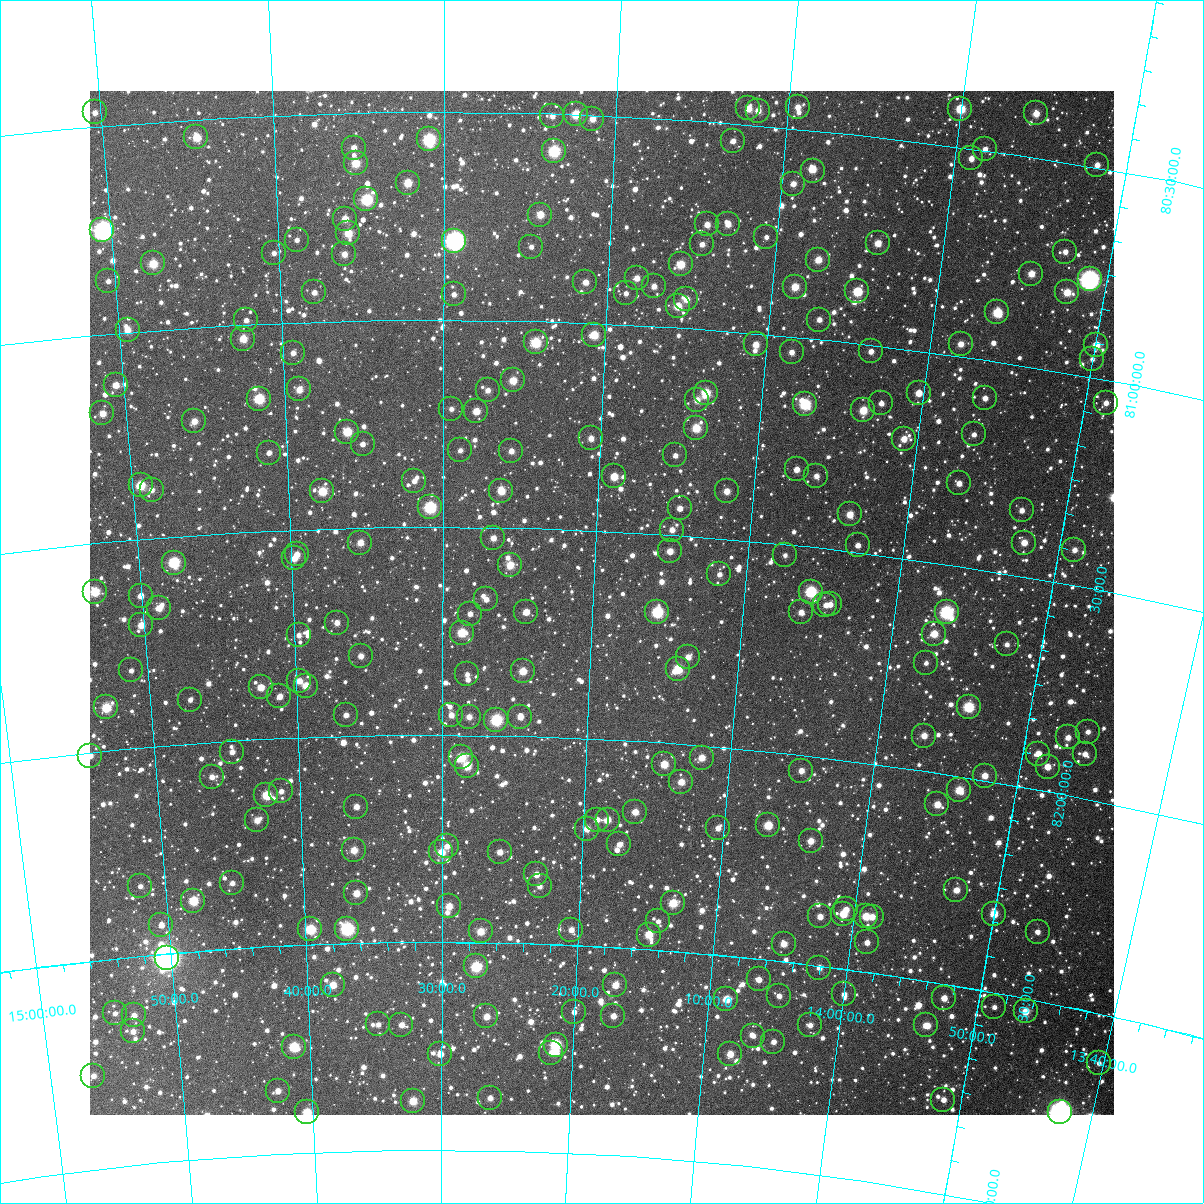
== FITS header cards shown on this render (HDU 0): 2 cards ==
NAXIS1  =                 1024
NAXIS2  =                 1024

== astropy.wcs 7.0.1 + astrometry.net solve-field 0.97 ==
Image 1024 x 1024 px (HDU 0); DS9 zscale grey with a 90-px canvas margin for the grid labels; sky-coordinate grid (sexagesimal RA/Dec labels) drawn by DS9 from the SOLVED WCS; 255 Tycho-2 reference stars matched to detected sources circled (green)
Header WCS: RA---TAN-SIP/DEC--TAN-SIP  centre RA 14:19:26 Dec +81:40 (214.86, +81.67 deg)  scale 8.67 arcsec/px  FOV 148.1' x 148.0'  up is +177 deg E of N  parity flipped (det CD > 0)
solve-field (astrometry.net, Tycho-2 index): VERIFIED the header's WCS against the Tycho-2 star catalogue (verified at 6 index scales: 18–255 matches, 0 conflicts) and refined it, rather than solving blind
Solved WCS: RA---TAN-SIP/DEC--TAN-SIP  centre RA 14:19:26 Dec +81:40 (214.86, +81.67 deg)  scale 8.67 arcsec/px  FOV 148.1' x 148.1'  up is +177 deg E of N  parity flipped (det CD > 0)
The solver's refit moves the header's centre by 0.23 arcsec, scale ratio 1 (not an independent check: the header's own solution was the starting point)
Tycho-2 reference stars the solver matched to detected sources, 255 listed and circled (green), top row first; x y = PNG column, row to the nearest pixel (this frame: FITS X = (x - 90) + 1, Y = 1024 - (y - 91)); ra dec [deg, ICRS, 3 dp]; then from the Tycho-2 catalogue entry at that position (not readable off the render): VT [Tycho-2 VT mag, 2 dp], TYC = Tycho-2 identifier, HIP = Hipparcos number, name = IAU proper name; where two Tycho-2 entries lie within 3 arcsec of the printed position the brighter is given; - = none
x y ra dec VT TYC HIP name
798 107 212.362 +80.448 11.48 4564-710-1 - -
748 108 213.073 +80.462 11.00 4564-154-1 - -
960 109 210.013 +80.408 9.59 4564-584-1 - -
758 111 212.931 +80.465 11.19 4564-254-1 - -
95 112 222.584 +80.467 11.85 4565-97-1 - -
1036 113 208.923 +80.394 10.71 4564-100-1 - -
576 114 215.575 +80.500 9.81 4565-1161-1 - -
552 116 215.917 +80.506 11.70 4565-1212-1 - -
592 119 215.334 +80.508 11.11 4565-1467-1 - -
196 137 221.133 +80.544 10.36 4565-1492-1 - -
429 139 217.723 +80.566 8.72 4565-1520-1 - -
733 141 213.259 +80.542 11.95 4564-300-1 - -
354 148 218.828 +80.584 11.56 4565-1092-1 - -
985 149 209.581 +80.496 11.62 4564-542-1 - -
554 151 215.881 +80.589 8.95 4565-1086-1 - -
971 158 209.762 +80.524 11.77 4564-78-1 - -
356 163 218.807 +80.621 10.09 4565-1141-1 - -
1097 165 207.930 +80.493 11.34 4564-546-1 - -
813 171 212.054 +80.597 10.48 4564-680-1 69064 -
408 183 218.038 +80.670 10.14 4565-1075-1 - -
793 184 212.320 +80.633 11.47 4564-182-1 - -
366 199 218.657 +80.709 9.05 4565-1001-1 - -
540 215 216.054 +80.743 10.73 4565-1362-1 - -
345 219 218.981 +80.755 11.01 4565-1099-1 - -
707 224 213.549 +80.748 11.16 4565-1146-1 - -
728 224 213.240 +80.743 11.35 4564-236-1 - -
102 230 222.623 +80.750 7.19 4565-1109-1 72581 -
348 233 218.938 +80.790 10.16 4565-721-1 - -
766 237 212.653 +80.767 11.91 4564-848-1 - -
297 240 219.714 +80.803 12.26 4565-818-1 - -
454 241 217.343 +80.810 6.97 4565-800-1 70857 -
878 243 210.976 +80.754 10.71 4564-706-1 - -
702 244 213.608 +80.796 11.70 4565-1333-1 - -
531 247 216.180 +80.821 12.37 4565-905-1 - -
1065 252 208.182 +80.712 11.67 4564-474-1 - -
274 253 220.072 +80.831 12.32 4565-1398-1 - -
344 254 219.002 +80.840 11.44 4565-1309-1 - -
818 260 211.842 +80.809 10.79 4564-352-1 - -
153 263 221.902 +80.840 10.17 4565-1003-1 - -
681 264 213.909 +80.848 10.12 4565-1051-1 - -
1031 274 208.629 +80.777 10.76 4564-206-1 - -
637 278 214.562 +80.887 11.34 4565-1170-1 - -
1090 279 207.752 +80.768 6.78 4564-588-1 67592 -
108 281 222.600 +80.874 12.07 4565-1530-1 - -
585 282 215.339 +80.903 11.44 4565-1259-1 - -
654 286 214.292 +80.904 11.54 4565-1404-1 - -
795 287 212.152 +80.879 10.49 4564-224-1 - -
857 291 211.199 +80.876 9.85 4564-476-1 - -
314 292 219.477 +80.930 12.11 4565-1089-1 - -
1067 292 208.053 +80.808 10.51 4564-106-1 - -
626 293 214.716 +80.925 11.86 4565-1100-1 - -
454 294 217.345 +80.939 12.00 4565-1065-1 - -
686 299 213.791 +80.930 10.96 4565-829-1 - -
678 306 213.913 +80.948 10.37 4565-1210-1 - -
997 312 209.049 +80.882 9.66 4564-98-1 - -
246 320 220.538 +80.989 12.06 4565-1514-1 - -
819 320 211.735 +80.954 11.67 4564-246-1 - -
128 330 222.369 +80.995 10.69 4565-1375-1 - -
594 335 215.172 +81.029 10.07 4565-987-1 - -
243 339 220.599 +81.034 10.40 4565-1087-1 - -
536 342 216.071 +81.051 9.52 4565-1179-1 - -
756 344 212.668 +81.027 11.08 4564-1130-1 - -
961 344 209.535 +80.970 11.18 4564-1243-1 - -
1096 345 207.481 +80.921 10.53 4564-494-1 - -
871 351 210.893 +81.015 11.64 4564-1186-1 - -
792 352 212.108 +81.037 11.47 4564-1106-1 - -
293 353 219.834 +81.074 11.57 4565-853-1 - -
1092 359 207.506 +80.956 12.21 4564-464-1 - -
513 380 216.411 +81.145 10.36 4565-1010-1 - -
116 385 222.621 +81.125 11.04 4565-550-1 - -
299 389 219.763 +81.163 10.86 4565-595-1 - -
488 390 216.804 +81.170 11.80 4565-1349-1 - -
706 393 213.385 +81.153 9.68 4565-1477-1 - -
919 393 210.076 +81.101 11.20 4564-1159-1 - -
985 398 209.043 +81.091 11.65 4564-1080-1 - -
259 399 220.397 +81.180 9.31 4565-892-1 - -
697 400 213.514 +81.171 11.03 4565-474-1 - -
881 403 210.635 +81.137 11.59 4564-1188-1 - -
1106 403 207.179 +81.054 11.80 4564-1102-1 - -
805 404 211.818 +81.159 9.10 4564-1183-1 - -
451 409 217.373 +81.215 12.09 4565-1131-1 - -
863 410 210.900 +81.159 10.23 4564-1095-1 - -
476 411 216.979 +81.220 10.74 4565-1018-1 - -
102 413 222.868 +81.190 10.78 4565-1454-1 - -
194 421 221.434 +81.226 11.02 4565-846-1 - -
696 428 213.497 +81.239 10.17 4565-869-1 - -
347 432 219.023 +81.267 9.82 4565-939-1 - -
974 434 209.131 +81.181 12.30 4564-965-1 - -
591 438 215.153 +81.278 11.24 4565-1416-1 - -
904 439 210.219 +81.214 11.05 4564-972-1 - -
363 444 218.785 +81.298 11.91 4565-1406-1 - -
460 450 217.229 +81.315 12.16 4565-716-1 - -
511 451 216.413 +81.315 11.46 4565-1486-1 - -
269 453 220.283 +81.312 11.77 4565-1453-1 - -
675 455 213.798 +81.308 11.64 4565-854-1 - -
797 469 211.849 +81.317 11.55 4564-803-1 - -
614 476 214.753 +81.367 10.42 4565-613-1 - -
816 476 211.522 +81.328 11.72 4564-569-1 - -
414 481 217.965 +81.389 11.63 4565-806-1 - -
959 483 209.250 +81.303 11.56 4564-939-1 - -
141 485 222.363 +81.371 9.72 4565-888-1 - -
152 490 222.193 +81.384 11.75 4565-861-1 - -
322 491 219.451 +81.410 9.98 4565-580-1 - -
501 491 216.560 +81.411 10.54 4565-1081-1 - -
727 491 212.932 +81.385 11.00 4564-984-1 - -
430 507 217.713 +81.452 8.76 4565-1012-1 70959 -
680 508 213.666 +81.435 11.57 4565-661-1 - -
1022 510 208.196 +81.344 11.75 4564-1178-1 - -
850 514 210.922 +81.411 10.69 4564-915-1 - -
672 530 213.770 +81.487 11.42 4565-784-1 - -
493 538 216.674 +81.525 11.39 4565-1329-1 - -
360 543 218.853 +81.536 11.17 4565-717-1 - -
1024 543 208.071 +81.420 11.01 4564-543-1 - -
858 545 210.735 +81.483 11.66 4564-1113-1 - -
1074 550 207.251 +81.416 11.44 4564-673-1 - -
670 551 213.785 +81.539 11.10 4565-427-1 - -
297 554 219.899 +81.559 11.31 4565-1044-1 - -
785 555 211.896 +81.526 12.48 4564-585-1 - -
294 558 219.946 +81.569 11.38 4565-455-1 - -
174 563 221.921 +81.562 9.02 4565-810-1 - -
510 565 216.391 +81.589 10.34 4565-1470-1 - -
719 574 212.940 +81.585 11.92 4564-447-1 - -
95 592 223.260 +81.616 9.77 4565-771-1 72818 -
811 592 211.411 +81.607 9.01 4564-235-1 68832 -
141 596 222.508 +81.636 11.53 4565-591-1 - -
486 599 216.777 +81.673 12.23 4565-673-1 - -
830 604 211.074 +81.632 11.31 4564-1031-1 - -
825 605 211.148 +81.635 11.63 4564-935-1 - -
159 608 222.226 +81.669 10.84 4565-1438-1 - -
526 612 216.104 +81.702 11.24 4565-1319-1 - -
657 612 213.917 +81.687 9.02 4565-1312-1 - -
801 612 211.537 +81.658 11.37 4564-441-1 - -
947 612 209.145 +81.614 8.61 4564-529-1 68104 -
470 614 217.045 +81.708 11.60 4565-648-1 - -
337 623 219.270 +81.727 11.55 4565-292-1 - -
141 625 222.544 +81.706 10.94 4565-1326-1 - -
462 633 217.181 +81.754 9.94 4565-794-1 - -
934 634 209.299 +81.670 10.41 4564-627-1 - -
299 635 219.920 +81.754 11.70 4565-421-1 - -
1007 644 208.078 +81.668 12.23 4564-621-1 - -
361 656 218.884 +81.809 11.62 4565-645-1 - -
688 657 213.357 +81.790 11.42 4565-884-1 - -
926 663 209.362 +81.742 12.46 4564-349-1 - -
678 669 213.508 +81.821 9.80 4565-377-1 - -
131 670 222.777 +81.813 12.05 4565-418-1 - -
523 671 216.137 +81.844 10.49 4565-652-1 - -
467 674 217.081 +81.854 11.99 4565-1531-1 - -
299 681 219.939 +81.864 11.02 4565-919-1 - -
306 686 219.833 +81.876 10.67 4565-567-1 - -
261 687 220.597 +81.876 10.84 4565-1096-1 - -
279 696 220.287 +81.900 11.46 4565-1513-1 - -
190 700 221.817 +81.895 12.27 4565-1501-1 - -
106 707 223.257 +81.896 9.76 4565-1175-1 72817 -
969 707 208.540 +81.832 9.27 4564-143-1 - -
346 715 219.160 +81.950 11.94 4565-690-1 - -
451 715 217.345 +81.953 11.46 4565-1034-1 - -
469 717 217.042 +81.957 11.51 4565-273-1 - -
520 717 216.156 +81.955 11.53 4565-909-1 - -
496 720 216.572 +81.963 9.04 4565-436-1 - -
1088 732 206.475 +81.841 12.11 4564-583-1 - -
924 736 209.216 +81.916 11.05 4564-1172-1 - -
1068 737 206.789 +81.863 11.42 4564-257-1 - -
232 752 221.152 +82.027 11.92 4565-291-1 - -
1038 754 207.235 +81.915 11.18 4564-1205-1 - -
1085 754 206.451 +81.895 11.54 4564-1206-1 - -
90 756 223.607 +82.008 11.71 4565-288-1 - -
461 757 217.167 +82.054 9.85 4565-1032-1 - -
702 758 212.987 +82.030 10.94 4564-1059-1 - -
664 764 213.627 +82.053 10.47 4565-925-1 - -
467 766 217.073 +82.075 10.04 4565-510-1 - -
1048 767 207.039 +81.942 10.99 4564-79-1 - -
801 771 211.239 +82.038 11.74 4564-35-1 - -
985 776 208.078 +81.989 11.17 4564-289-1 - -
212 777 221.531 +82.084 11.63 4565-488-1 - -
681 782 213.309 +82.092 10.90 4564-1057-1 - -
959 790 208.473 +82.033 10.16 4564-763-1 - -
281 791 220.331 +82.128 11.98 4565-392-1 - -
266 795 220.595 +82.136 9.79 4565-306-1 - -
937 804 208.812 +82.076 10.86 4564-225-1 - -
356 807 219.015 +82.171 11.54 4565-322-1 - -
635 812 214.084 +82.171 11.10 4565-937-1 - -
257 820 220.784 +82.195 11.20 4565-314-1 - -
597 820 214.756 +82.195 11.55 4565-417-1 - -
608 820 214.553 +82.194 11.14 4565-656-1 - -
768 825 211.717 +82.177 10.10 4564-631-1 - -
718 828 212.598 +82.196 11.60 4564-395-1 - -
587 829 214.922 +82.218 10.97 4565-454-1 - -
811 841 210.938 +82.204 11.05 4564-747-1 - -
619 844 214.329 +82.251 11.89 4565-1128-1 - -
447 846 217.412 +82.269 11.83 4565-674-1 - -
354 850 219.080 +82.276 10.77 4565-1080-1 - -
441 852 217.511 +82.284 11.02 4565-732-1 - -
500 852 216.464 +82.281 11.08 4565-367-1 - -
536 874 215.793 +82.333 11.45 4565-1455-1 - -
232 883 221.292 +82.342 11.73 4565-1168-1 - -
140 886 222.955 +82.333 12.45 4565-841-1 - -
540 886 215.729 +82.362 11.64 4565-747-1 - -
956 890 208.242 +82.272 10.98 4564-153-1 - -
356 893 219.051 +82.380 10.68 4565-545-1 - -
193 901 222.016 +82.378 9.79 4565-718-1 - -
673 903 213.290 +82.384 10.02 4564-841-1 - -
449 906 217.368 +82.413 10.78 4565-498-1 - -
846 909 210.156 +82.357 11.70 4564-623-1 - -
843 914 210.196 +82.368 10.92 4564-1135-1 - -
994 914 207.507 +82.313 10.29 4564-279-1 - -
820 916 210.608 +82.382 11.21 4564-139-1 - -
866 916 209.785 +82.367 10.38 4564-87-1 - -
872 917 209.672 +82.366 11.16 4564-459-1 - -
658 921 213.537 +82.431 12.48 4565-1444-1 - -
161 925 222.633 +82.431 11.71 4565-1420-1 - -
310 929 219.912 +82.463 9.36 4565-535-1 - -
347 929 219.236 +82.466 8.42 4565-559-1 - -
571 930 215.120 +82.463 12.00 4565-1007-1 - -
481 931 216.784 +82.474 10.42 4565-451-1 - -
1038 932 206.667 +82.337 11.84 4564-1213-1 - -
649 935 213.698 +82.464 10.41 4565-847-1 - -
867 942 209.698 +82.429 11.53 4564-295-1 - -
784 944 211.209 +82.457 11.11 4564-701-1 - -
167 958 222.585 +82.512 5.71 4634-2068-1 72573 -
476 966 216.860 +82.558 9.34 4634-1956-1 - -
819 968 210.506 +82.504 11.52 4634-1263-1 - -
759 979 211.599 +82.549 11.48 4634-1406-1 - -
333 985 219.534 +82.599 10.63 4634-1590-1 - -
615 985 214.250 +82.591 10.67 4634-1549-1 - -
844 994 209.991 +82.561 11.97 4633-900-1 - -
779 996 211.183 +82.583 12.22 4634-1441-1 - -
944 998 208.142 +82.533 11.39 4633-1114-1 - -
726 999 212.163 +82.604 10.53 4634-1887-1 - -
994 1007 207.195 +82.534 11.68 4633-953-1 - -
1026 1011 206.612 +82.530 10.63 4633-945-1 67215 -
574 1012 214.999 +82.661 12.38 4634-1890-1 - -
115 1013 223.642 +82.632 12.23 4634-1758-1 - -
134 1015 223.294 +82.641 11.79 4634-1857-1 - -
486 1016 216.649 +82.678 11.16 4634-1870-1 - -
613 1016 214.252 +82.666 11.44 4634-1327-1 - -
378 1024 218.699 +82.697 12.29 4634-1638-1 - -
401 1025 218.256 +82.699 11.45 4634-1908-1 - -
810 1025 210.544 +82.644 11.55 4634-1337-1 - -
926 1025 208.399 +82.606 11.30 4633-831-1 - -
133 1031 223.342 +82.679 11.55 4634-1696-1 - -
753 1036 211.594 +82.686 12.01 4634-1716-1 - -
773 1042 211.195 +82.694 11.98 4634-1007-1 - -
556 1045 215.321 +82.741 9.08 4634-1824-1 70155 -
294 1047 220.313 +82.745 9.44 4634-1401-1 - -
551 1053 215.399 +82.761 11.58 4634-1589-1 - -
440 1054 217.521 +82.769 11.78 4634-1227-1 - -
730 1054 211.991 +82.735 10.83 4634-1574-1 - -
1099 1063 205.082 +82.617 12.45 4633-1124-1 - -
93 1076 224.177 +82.776 11.81 4634-1685-1 - -
278 1091 220.661 +82.848 11.58 4634-1606-1 - -
490 1098 216.552 +82.874 11.78 4634-1636-1 - -
943 1100 207.833 +82.775 11.47 4633-557-1 - -
413 1101 218.050 +82.882 10.28 4634-1743-1 - -
307 1112 220.118 +82.903 9.91 4634-1546-1 71736 -
1060 1112 205.596 +82.752 6.02 4633-1786-1 66878 -